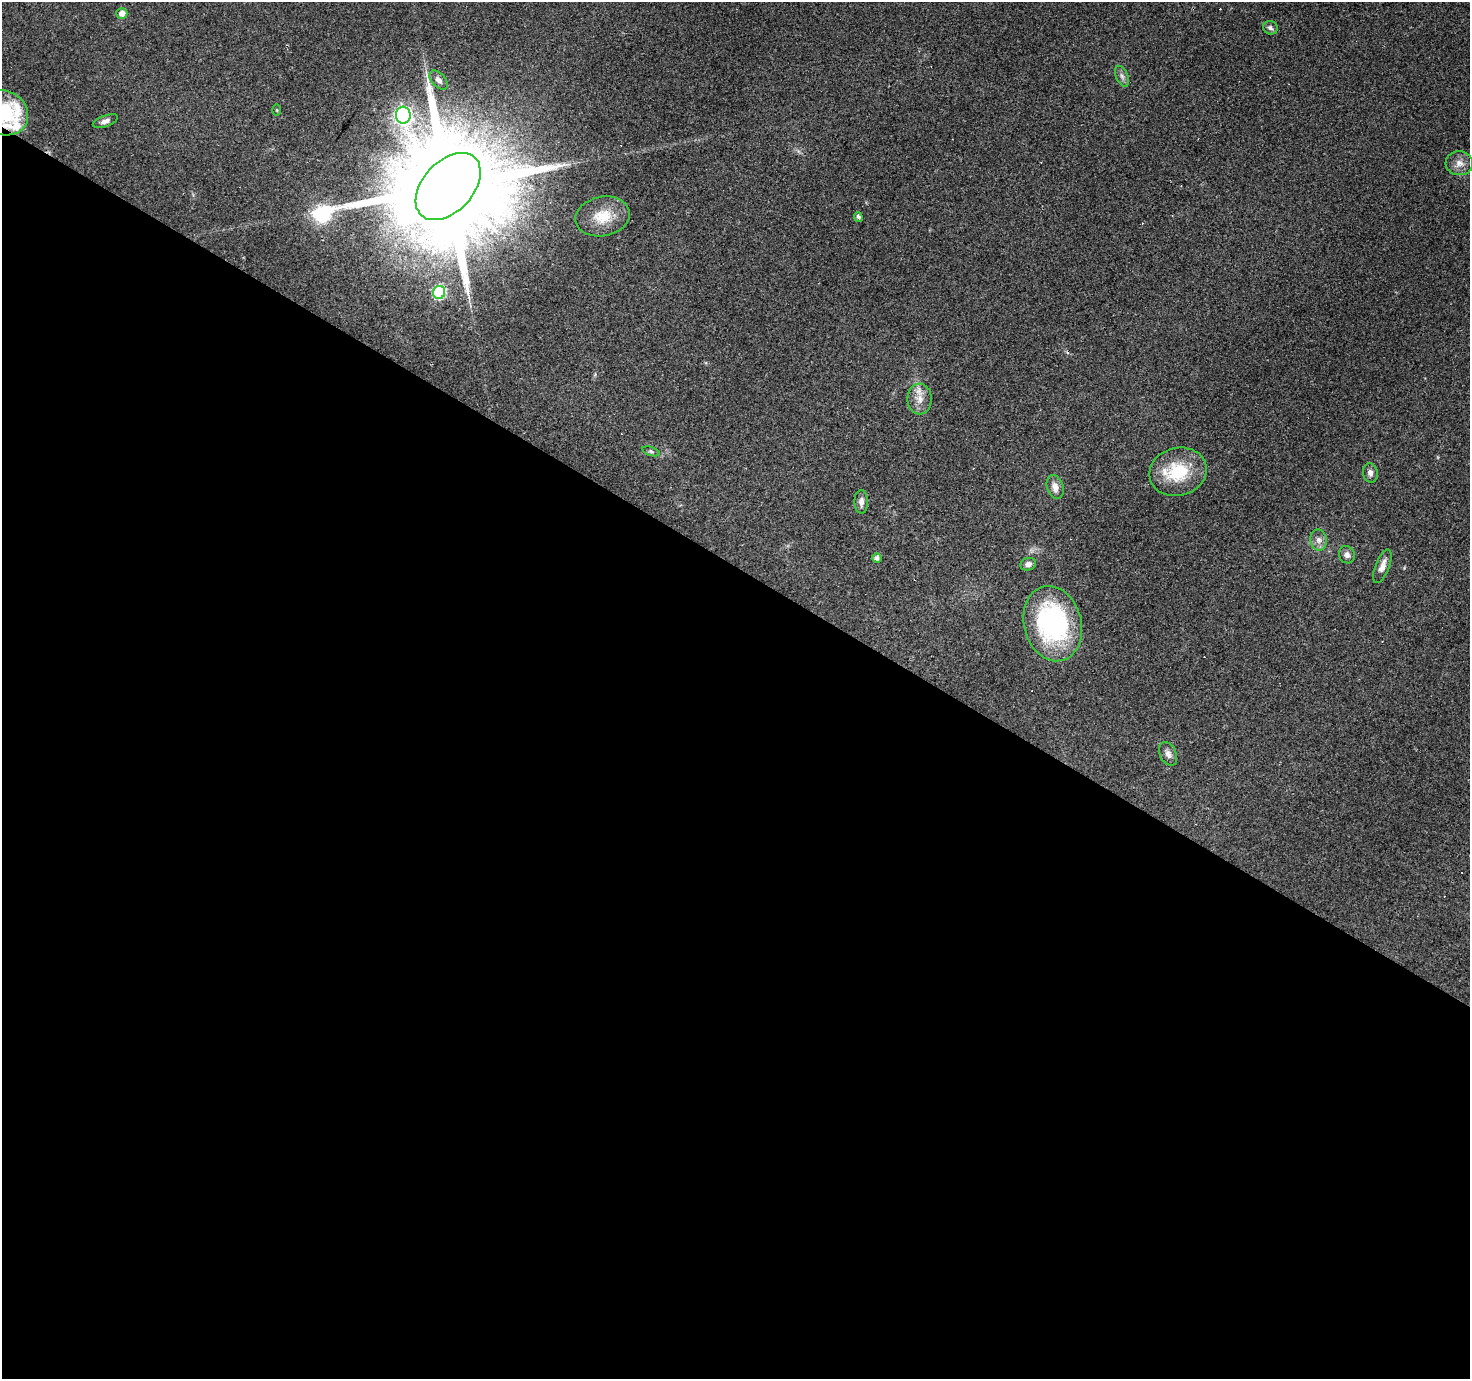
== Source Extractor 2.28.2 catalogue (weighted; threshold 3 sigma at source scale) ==
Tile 14 of 4 x 4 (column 2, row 4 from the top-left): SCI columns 1469-2936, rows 186-1562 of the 5875 x 5945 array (HDU 1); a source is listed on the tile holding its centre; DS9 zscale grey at full resolution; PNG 1472 x 1381 px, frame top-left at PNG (2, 2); each listed source drawn as its Kron ellipse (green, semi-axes under 4 px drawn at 4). Shown black and unused: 59% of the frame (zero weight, under 2 of 3 exposures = <1% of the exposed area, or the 3 px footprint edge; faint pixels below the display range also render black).
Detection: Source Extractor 2.28.2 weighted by HDU 2 'WHT'; one run over the whole footprint, this tile lists its part. Background 0.0793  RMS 0.0058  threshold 0.0259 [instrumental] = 3 sigma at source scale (4.5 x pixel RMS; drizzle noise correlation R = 1.50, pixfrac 1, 0.0396/0.0396 arcsec/px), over >= 5 px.
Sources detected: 36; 8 cosmic-ray / hot-pixel residue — neither listed nor drawn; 2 inside a brighter listed object's ellipse — not listed separately; the other 26 listed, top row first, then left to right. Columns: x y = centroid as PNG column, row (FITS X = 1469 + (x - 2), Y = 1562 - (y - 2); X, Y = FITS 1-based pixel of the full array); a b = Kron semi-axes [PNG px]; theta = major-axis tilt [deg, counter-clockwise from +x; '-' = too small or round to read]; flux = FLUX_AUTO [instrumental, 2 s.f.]
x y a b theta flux
122 13 5 5 - 4.2
1270 28 7 6 - 1.8
1122 76 11 5 -65 2.1
439 80 11 6 -48 2.6
277 110 6 4 -89 0.64
4 113 25 21 -32 38
403 115 8 7 - 200
105 121 13 5 20 2.6
1459 163 14 12 -4 5.1
448 186 39 25 47 23000
602 216 27 19 11 16
858 217 5 4 - 1.5
439 292 6 6 - 62
920 399 15 12 -90 6.2
651 451 9 4 -19 1.1
1178 472 29 24 15 30
1370 473 9 7 -79 2.7
1055 487 12 8 -71 4.3
861 502 12 6 -90 2.7
1318 540 10 8 -80 3.2
1347 555 9 8 - 2.6
877 558 4 4 - 2.3
1028 564 8 6 14 2.4
1382 566 18 7 69 4.5
1053 624 38 28 -76 92
1168 754 12 8 -64 3.1
Overlapping masked pixels (flux is a lower limit): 2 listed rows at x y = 4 113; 448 186
Isophote crosses this tile's border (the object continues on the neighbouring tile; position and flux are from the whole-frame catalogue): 1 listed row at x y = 4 113